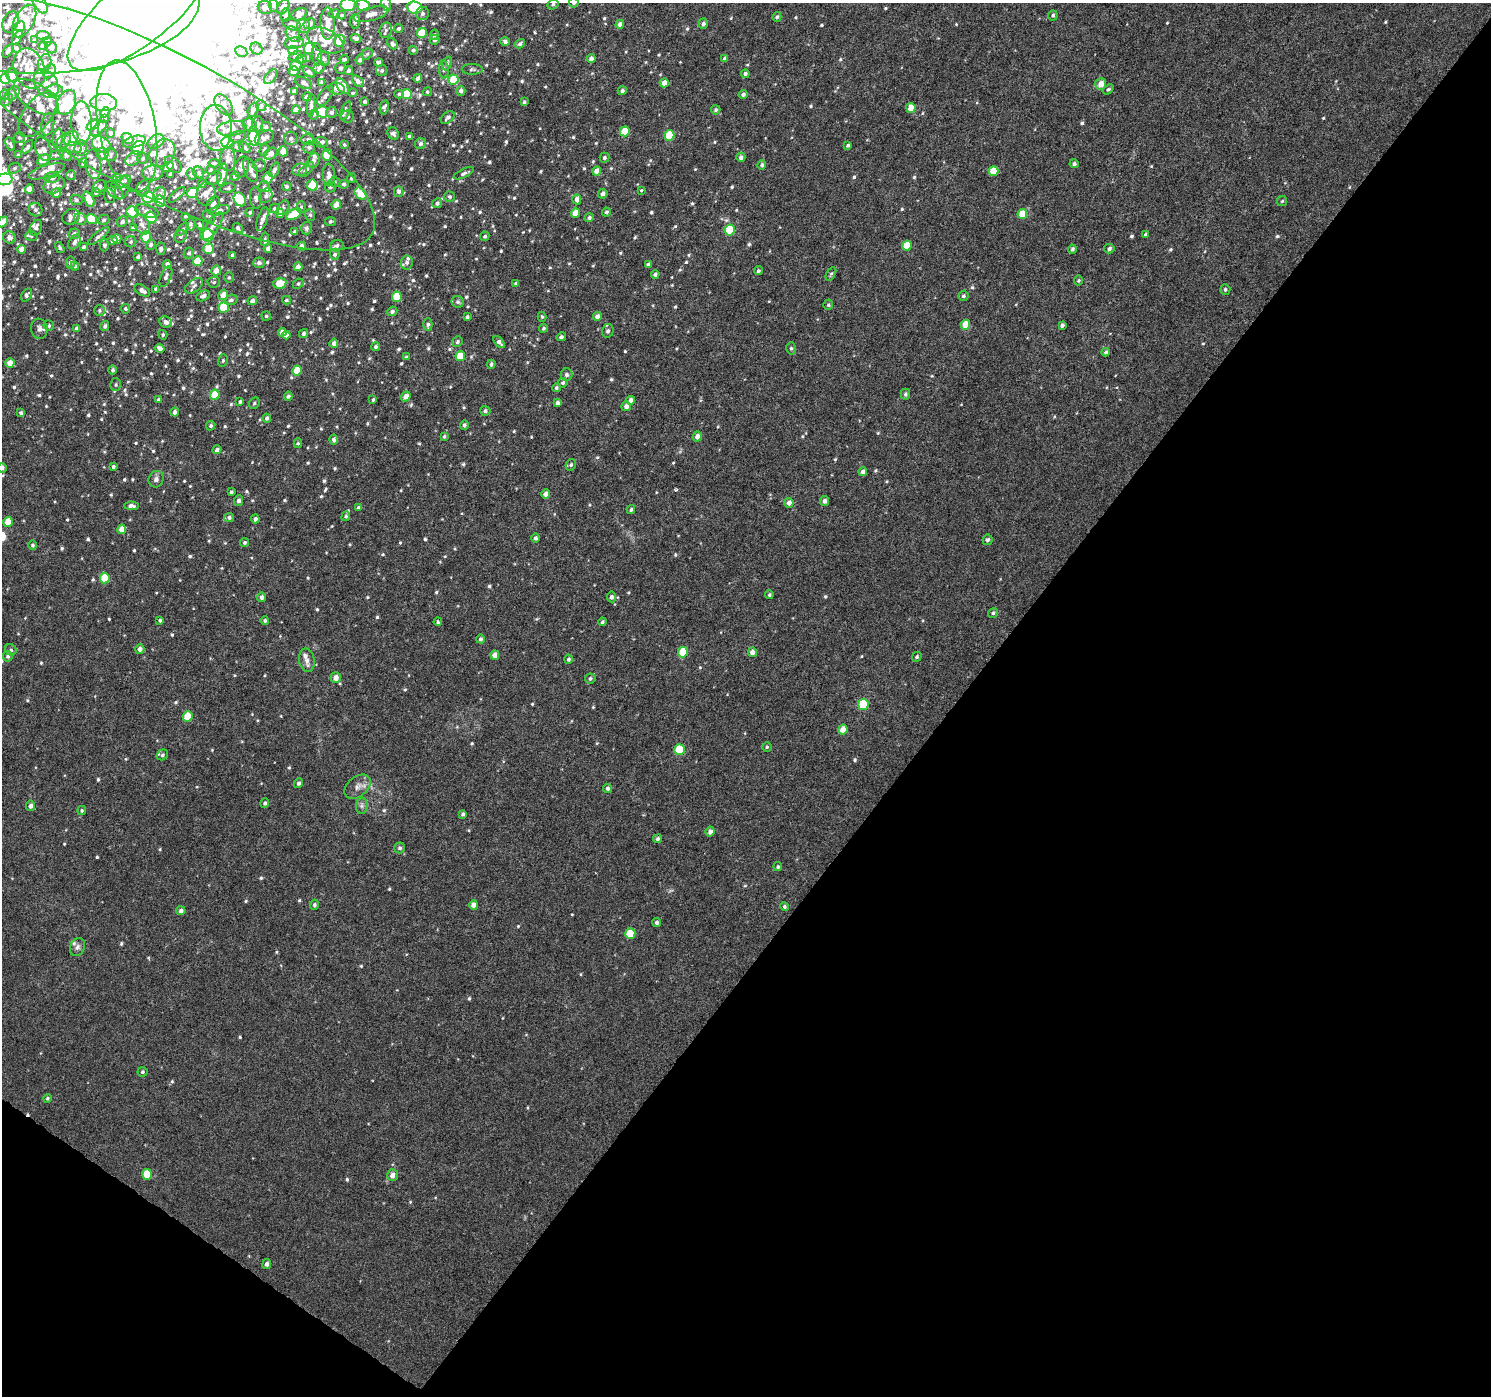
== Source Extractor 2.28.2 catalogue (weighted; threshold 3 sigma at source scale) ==
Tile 15 of 4 x 4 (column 3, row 4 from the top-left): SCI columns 2978-4466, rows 183-1576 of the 5962 x 6006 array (HDU 1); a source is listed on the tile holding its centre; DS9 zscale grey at full resolution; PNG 1493 x 1398 px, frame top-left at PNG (2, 3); each listed source drawn as its Kron ellipse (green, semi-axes under 4 px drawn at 4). Shown black and unused: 39% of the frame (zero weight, under 4 of 8 exposures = <1% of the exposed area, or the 3 px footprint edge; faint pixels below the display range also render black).
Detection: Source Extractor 2.28.2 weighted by HDU 2 'WHT'; one run over the whole footprint, this tile lists its part. Background 5.21e-04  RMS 0.001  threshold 0.00409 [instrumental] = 3 sigma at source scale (4.09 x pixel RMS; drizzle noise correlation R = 1.36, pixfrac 0.8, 0.0396/0.0396 arcsec/px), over >= 5 px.
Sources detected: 1005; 14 inside a brighter object's white glare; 1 cosmic-ray / hot-pixel residue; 3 long thin detections or spike segments (spike, bleed or trail) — neither listed nor drawn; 112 inside a brighter listed object's ellipse — not listed separately; of the other 875, all 500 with FLUX_AUTO >= 0.152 (the completeness limit of this list) listed and drawn (375 fainter detections not listed), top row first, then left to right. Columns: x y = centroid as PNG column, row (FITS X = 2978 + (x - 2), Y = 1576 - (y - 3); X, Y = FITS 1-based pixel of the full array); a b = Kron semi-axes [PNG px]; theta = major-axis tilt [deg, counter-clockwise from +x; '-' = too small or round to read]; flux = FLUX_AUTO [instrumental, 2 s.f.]
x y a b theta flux
574 3 5 4 - 0.16
40 4 11 6 -56 0.58
386 4 7 4 -69 0.16
553 4 6 5 - 0.21
274 5 6 4 -86 0.3
348 5 7 6 - 3.1
363 5 7 5 -19 2.4
265 7 7 6 - 0.24
283 7 8 5 56 0.49
415 7 8 6 -3 5.4
140 9 90 33 39 310
64 11 137 61 6 81
334 13 6 4 15 0.21
299 14 8 5 20 0.63
371 14 18 6 15 0.88
423 14 7 6 - 0.3
285 15 7 4 84 0.25
342 15 4 4 - 0.19
1053 15 5 5 - 0.19
777 17 5 4 - 0.19
24 21 18 9 60 0.8
11 22 11 7 67 0.62
355 22 7 5 -86 0.25
328 23 16 7 -89 0.95
292 24 9 5 -20 0.51
309 24 6 5 - 0.46
620 24 4 4 - 0.45
703 24 5 4 - 0.27
20 26 5 5 - 0.83
304 26 7 6 - 0.29
398 28 5 4 - 0.22
386 30 8 6 73 0.26
422 33 5 5 - 2.3
293 34 9 6 -50 0.29
434 35 5 4 - 0.21
43 36 6 4 -7 0.57
17 37 8 4 59 0.48
356 38 5 3 - 0.25
34 40 4 4 - 0.19
325 40 19 11 -24 1.4
435 40 5 4 - 0.22
47 41 4 4 - 0.24
340 41 6 5 - 2.3
505 42 5 4 - 0.29
294 43 10 5 5 0.34
392 44 6 4 -49 0.24
520 44 5 4 - 0.26
43 46 5 4 - 0.35
16 48 5 4 - 0.16
51 48 6 5 - 0.29
309 48 6 5 - 3.1
257 49 6 5 - 0.2
293 50 5 4 - 0.59
413 50 5 4 - 0.17
8 51 7 3 52 0.21
241 52 6 5 - 0.27
367 54 6 5 - 0.15
317 55 11 5 -87 0.32
295 56 7 4 23 0.2
307 58 4 3 - 0.2
725 58 4 4 - 0.23
301 59 5 4 - 0.25
324 59 7 6 - 0.26
344 59 4 3 - 0.24
591 59 4 4 - 0.44
360 60 4 4 - 0.25
379 62 4 4 - 0.45
44 63 9 6 70 0.36
447 63 7 4 70 0.19
296 66 5 5 - 0.79
319 68 6 5 - 0.25
340 68 5 5 - 0.16
29 69 21 15 -69 1.5
472 69 10 5 0 0.19
349 70 4 4 - 0.27
382 70 5 5 - 0.26
444 70 9 5 -87 0.24
50 71 7 5 55 0.37
294 71 5 5 - 0.58
309 72 7 4 -39 0.27
745 74 4 4 - 0.22
12 75 6 6 - 0.99
271 76 8 5 49 0.25
418 78 4 4 - 0.34
5 79 5 4 - 2
453 80 5 5 - 3
358 81 7 4 -42 0.39
46 83 15 11 -57 0.92
304 83 9 5 -28 0.29
321 83 4 3 - 0.24
664 83 4 4 - 0.64
1101 84 6 5 - 0.99
342 86 9 5 -54 1.5
337 89 8 6 -14 0.37
1108 89 6 4 37 0.17
55 91 8 6 -1 1.2
294 91 4 4 - 0.31
461 91 5 4 - 0.38
622 91 4 4 - 0.25
427 92 5 4 - 0.16
12 93 8 5 39 0.27
353 93 5 4 - 0.19
399 94 4 4 - 0.17
407 94 5 5 - 2.3
743 94 4 4 - 0.26
5 95 5 5 - 0.21
325 96 11 6 55 0.42
36 97 25 13 -34 1.6
307 97 5 4 - 0.48
7 100 7 4 46 0.19
365 101 4 4 - 0.19
66 102 13 9 65 6.1
524 102 4 4 - 0.18
104 103 13 8 -4 0.82
224 105 12 7 -54 0.69
261 105 5 5 - 0.25
311 105 11 4 85 0.26
384 107 7 4 78 0.22
911 108 5 4 - 1.5
253 110 7 4 63 0.41
296 110 4 4 - 0.74
716 110 4 4 - 0.2
345 111 10 4 67 0.22
105 112 5 3 - 0.31
322 112 5 5 - 2.7
331 112 5 5 - 0.29
38 114 26 14 53 0.94
314 114 5 4 - 0.16
348 117 6 6 - 0.27
105 118 4 3 - 0.2
448 118 8 5 41 0.3
82 123 21 10 -89 1.9
158 123 241 71 -27 100
48 124 11 6 80 0.52
258 124 8 5 83 0.34
93 125 7 4 32 0.68
250 125 7 6 - 0.38
127 126 67 28 -79 16
266 127 5 4 - 0.18
99 128 10 5 41 0.46
216 128 23 16 -87 1.7
232 128 15 7 8 1.1
625 131 5 5 - 2.1
111 133 5 4 - 0.16
393 133 6 5 - 0.32
669 135 5 5 - 3.2
254 136 10 5 -84 3.8
409 136 3 3 - 0.23
238 137 9 5 15 0.25
19 138 5 5 - 0.21
58 138 10 5 80 0.48
127 138 6 5 - 0.38
264 138 10 6 25 0.44
291 138 7 6 - 0.31
71 139 8 6 53 1.8
308 139 6 5 - 0.2
64 141 8 6 52 0.37
134 142 11 5 15 0.34
156 142 9 6 35 1.3
227 142 6 5 - 2.7
321 142 6 5 - 0.46
10 144 7 3 -65 0.19
101 144 10 7 -29 2.9
420 144 5 5 - 0.26
344 145 4 3 - 0.15
848 145 4 3 - 0.2
28 147 7 4 58 0.23
237 147 6 4 -8 0.18
309 147 6 6 - 0.23
74 148 8 5 -12 0.32
80 148 8 6 86 0.8
138 148 7 5 57 2.9
245 148 6 4 -40 0.22
43 149 12 7 -69 0.5
264 150 6 4 73 0.19
283 151 5 4 - 1.2
162 153 15 12 53 1.1
102 154 6 6 - 0.26
111 154 6 6 - 0.18
271 154 7 5 30 0.7
18 155 4 4 - 0.15
56 155 8 4 14 0.17
66 155 7 5 -40 0.19
327 155 6 5 - 2.1
741 157 4 4 - 0.31
133 158 9 6 44 0.26
604 158 5 5 - 0.2
143 159 5 5 - 0.16
228 159 12 7 -89 0.72
43 160 6 5 - 0.78
313 161 8 5 71 0.5
83 163 5 3 - 0.26
214 163 6 4 8 0.18
93 164 15 8 -84 0.56
173 164 10 6 -46 0.37
1074 164 4 4 - 0.25
259 165 6 6 - 0.22
762 165 5 4 - 0.24
168 167 6 4 39 0.77
242 167 11 7 74 0.42
14 168 6 5 - 0.2
306 169 9 5 43 0.27
211 170 5 4 - 0.21
250 170 12 6 -69 0.6
274 170 8 4 66 0.33
300 170 7 6 - 0.27
47 171 19 6 18 0.68
597 171 4 4 - 0.77
993 171 5 5 - 2
199 172 6 5 - 0.24
153 173 10 7 1 0.58
464 173 11 4 26 0.29
170 174 3 3 - 0.16
192 174 6 5 - 0.23
222 174 11 5 78 0.58
71 175 5 5 - 0.17
329 175 11 6 -88 0.59
235 176 5 4 - 0.28
52 177 7 5 9 0.5
117 178 5 4 - 1.1
214 178 8 6 32 0.41
268 178 6 5 - 1.7
352 178 5 4 - 0.2
5 179 7 5 3 4.6
121 182 10 5 24 0.5
335 182 5 5 - 0.17
202 184 4 4 - 0.16
344 184 5 4 - 0.16
54 185 11 8 26 0.54
312 185 5 5 - 3.1
99 186 7 5 48 0.31
287 186 5 4 - 0.16
264 187 6 5 - 0.2
330 187 6 5 - 0.22
122 188 11 6 73 0.37
143 188 8 6 57 0.36
227 188 8 4 10 0.18
29 189 4 4 - 0.92
114 190 10 6 -49 0.34
641 190 3 3 - 0.19
399 191 5 4 - 0.25
96 192 4 4 - 0.2
56 193 5 4 - 0.51
192 193 6 5 - 3.2
160 194 6 5 - 0.32
206 194 12 9 79 0.74
360 194 7 5 -48 2.2
603 194 5 4 - 0.35
177 195 10 4 43 0.24
109 196 7 5 -73 0.27
266 196 7 6 - 0.26
148 197 6 5 - 3.8
450 197 5 5 - 0.17
256 198 11 6 -84 0.39
89 199 8 4 -65 2.1
240 199 7 5 -62 3.1
577 199 5 4 - 0.63
76 200 6 5 - 0.2
160 201 6 5 - 2.1
1282 201 5 5 - 0.15
437 203 5 4 - 0.25
213 204 9 6 63 0.39
336 205 4 4 - 1
301 207 6 4 87 0.19
274 208 5 4 - 0.16
283 208 8 5 57 0.21
36 210 7 6 - 0.34
220 210 10 4 13 0.28
147 211 12 6 -18 0.42
133 212 6 5 - 3.5
250 212 4 4 - 0.17
606 212 4 4 - 0.19
280 213 4 4 - 0.52
575 213 5 4 - 1
294 214 8 5 28 2.5
1022 214 5 5 - 2.1
310 215 6 5 - 0.2
185 216 3 3 - 0.17
71 217 9 7 27 0.42
209 217 7 5 -47 0.16
151 218 6 5 - 4
589 218 4 4 - 0.22
80 219 6 5 - 0.54
92 219 5 5 - 2.2
262 219 12 5 71 0.52
104 220 6 5 - 0.2
331 221 5 4 - 0.17
3 222 6 4 48 1.1
122 222 5 5 - 0.27
142 224 11 7 -58 0.45
190 224 6 4 -84 0.24
200 224 5 3 - 0.16
213 226 16 6 58 0.6
36 228 8 5 65 0.31
133 228 4 4 - 0.2
238 228 5 4 - 0.25
306 228 6 5 - 0.29
183 229 8 4 48 0.16
730 230 5 5 - 3.5
295 232 4 3 - 0.26
74 234 6 5 - 0.29
207 235 7 6 - 4.6
1146 235 4 3 - 0.22
31 236 6 4 -16 0.17
99 236 13 4 38 0.26
180 236 6 6 - 0.21
485 236 5 4 - 0.16
146 237 6 5 - 4.1
9 238 6 6 - 0.45
117 239 5 4 - 0.79
265 239 7 3 84 0.16
112 241 5 4 - 0.19
74 242 8 5 59 0.41
131 242 6 5 - 0.2
104 245 6 4 85 0.15
151 245 5 4 - 0.17
302 246 4 4 - 0.4
337 246 7 5 24 0.23
907 246 5 4 - 2.1
84 247 3 3 - 0.19
60 248 6 4 -60 0.2
268 248 4 4 - 0.45
21 249 4 4 - 0.76
161 249 6 4 -88 0.21
209 249 5 5 - 2.2
1072 249 4 4 - 0.21
1109 249 5 4 - 0.27
189 253 5 5 - 0.22
335 254 5 5 - 0.26
232 255 4 3 - 0.18
138 257 4 4 - 0.27
198 261 5 5 - 1.9
70 263 6 4 83 0.29
259 263 6 5 - 0.27
407 263 7 6 - 0.25
167 264 4 4 - 0.41
648 264 4 4 - 0.19
75 266 4 4 - 0.22
298 267 4 4 - 0.68
216 271 5 5 - 0.8
758 271 4 4 - 0.2
655 274 4 4 - 0.24
831 274 7 4 59 0.16
166 276 11 5 68 0.34
229 278 5 4 - 0.16
1078 280 5 4 - 0.16
214 282 6 5 - 0.18
280 283 7 5 10 1.3
516 283 4 3 - 0.18
298 284 6 4 41 0.18
194 286 10 6 38 0.29
156 289 4 4 - 0.17
1225 289 5 5 - 0.17
142 290 9 5 -30 0.45
27 295 7 5 57 0.25
223 295 5 4 - 1
203 296 7 5 25 0.34
963 296 5 5 - 0.2
397 297 5 5 - 2.1
231 300 7 5 17 0.22
286 300 4 3 - 0.15
252 301 5 4 - 0.33
458 302 6 6 - 0.22
828 305 5 5 - 0.15
224 307 5 5 - 3.2
125 309 5 4 - 0.19
99 310 5 5 - 0.2
392 311 5 4 - 0.22
266 316 4 4 - 0.16
597 316 4 4 - 0.54
467 317 4 3 - 0.18
542 317 5 4 - 0.16
166 322 6 5 - 0.36
428 325 6 4 88 0.23
966 325 5 4 - 1.4
1062 325 4 3 - 0.28
49 326 5 5 - 0.19
105 326 5 4 - 0.25
544 328 4 4 - 0.16
39 329 10 8 -80 0.41
77 329 4 4 - 0.39
608 331 7 6 - 0.3
282 332 4 4 - 0.55
303 334 5 4 - 0.21
163 335 5 4 - 0.17
286 335 4 4 - 0.47
561 337 5 3 - 0.19
457 342 5 5 - 0.2
499 342 7 4 -49 0.31
334 343 4 4 - 0.36
376 347 4 4 - 0.17
160 348 4 4 - 0.46
791 348 6 5 - 0.19
1106 352 4 3 - 0.28
460 356 5 5 - 2
406 357 4 4 - 0.21
223 360 6 5 - 0.16
10 363 4 4 - 0.86
491 364 4 4 - 0.25
113 370 4 4 - 0.21
297 370 5 4 - 1.8
567 374 6 6 - 0.27
563 383 5 4 - 0.22
116 385 6 5 - 0.16
556 388 4 4 - 0.19
905 394 5 4 - 0.19
215 395 5 5 - 2.1
288 396 4 4 - 0.21
406 396 5 4 - 0.72
158 400 3 3 - 0.18
373 400 3 3 - 0.16
631 400 4 4 - 0.46
240 402 4 3 - 0.19
254 403 6 5 - 0.16
558 403 4 4 - 0.38
626 406 5 5 - 0.43
485 411 5 5 - 0.27
175 412 4 4 - 0.33
21 413 4 4 - 0.22
267 418 4 4 - 0.23
464 425 4 4 - 0.22
211 426 5 4 - 0.19
444 436 3 3 - 0.15
697 436 5 4 - 0.51
334 440 5 4 - 0.31
298 443 5 4 - 0.16
217 450 4 4 - 0.32
571 465 6 5 - 0.16
113 467 4 4 - 0.22
2 468 5 5 - 0.32
863 472 4 4 - 0.37
156 479 8 7 - 0.36
231 492 3 3 - 0.16
546 494 4 4 - 0.6
239 501 5 4 - 0.29
824 501 5 4 - 0.33
789 503 5 4 - 0.47
131 506 7 4 -1 0.4
358 507 4 3 - 0.17
631 509 4 4 - 0.18
346 516 5 4 - 0.16
229 517 5 4 - 0.22
255 519 4 4 - 0.33
8 522 5 4 - 1.7
122 529 4 4 - 1.1
535 538 4 4 - 0.26
987 540 5 5 - 0.24
245 542 5 4 - 0.17
32 545 5 4 - 0.18
105 578 5 5 - 2.3
769 595 4 4 - 0.15
261 597 4 4 - 0.32
612 597 5 4 - 0.28
993 613 5 4 - 0.21
160 620 4 4 - 0.18
265 621 4 4 - 0.16
438 622 4 3 - 0.15
602 622 4 3 - 0.17
480 639 4 4 - 0.22
140 649 5 4 - 0.44
11 650 6 5 - 0.23
683 652 5 5 - 2.3
753 652 4 4 - 0.58
495 655 4 4 - 0.72
8 656 5 4 - 0.23
917 657 5 4 - 0.17
569 659 4 4 - 0.23
307 660 12 7 -80 0.52
336 678 5 5 - 0.59
590 678 5 5 - 0.19
863 704 5 5 - 3.9
188 716 5 5 - 2.1
843 729 5 4 - 0.98
767 747 4 4 - 0.16
679 750 5 5 - 3.6
162 755 6 5 - 0.19
299 783 5 4 - 0.25
357 787 15 10 40 0.68
608 788 5 4 - 0.2
265 803 5 4 - 0.21
31 806 5 4 - 0.38
362 806 8 5 83 0.26
82 810 4 4 - 0.16
463 814 4 4 - 0.21
710 832 5 4 - 0.44
658 839 4 4 - 0.22
400 848 5 5 - 0.21
778 867 4 4 - 0.16
314 905 5 4 - 0.18
474 905 4 4 - 0.79
785 907 4 4 - 0.18
181 911 5 4 - 0.28
657 923 4 4 - 0.21
630 934 5 5 - 2.1
77 947 9 7 66 0.33
142 1072 5 5 - 0.18
47 1098 4 4 - 0.15
147 1174 5 5 - 2.3
392 1175 6 5 - 0.56
267 1264 5 4 - 0.3
Isophote crosses this tile's border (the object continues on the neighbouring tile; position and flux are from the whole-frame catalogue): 13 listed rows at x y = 574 3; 40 4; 386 4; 274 5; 348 5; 363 5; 415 7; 140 9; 64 11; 158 123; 5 179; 3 222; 2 468